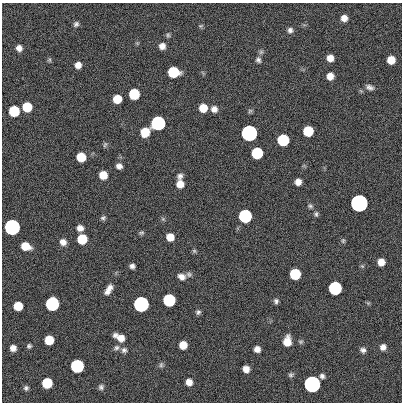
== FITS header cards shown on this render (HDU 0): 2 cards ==
NAXIS1  =                  400
NAXIS2  =                  400

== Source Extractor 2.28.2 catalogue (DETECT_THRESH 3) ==
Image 400 x 400 px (HDU 0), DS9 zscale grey, 1 PNG px = 1 image px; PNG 404 x 404 px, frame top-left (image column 1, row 400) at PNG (2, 3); no overlay
Background 0.469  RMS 34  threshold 101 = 3 sigma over >= 5 px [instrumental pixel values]
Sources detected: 89; all 89 listed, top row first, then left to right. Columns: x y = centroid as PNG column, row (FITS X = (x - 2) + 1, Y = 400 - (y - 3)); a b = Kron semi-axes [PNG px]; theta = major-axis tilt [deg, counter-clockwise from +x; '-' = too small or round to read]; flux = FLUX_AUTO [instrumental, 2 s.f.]
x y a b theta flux
344 18 6 6 - 1.5e+04
76 24 7 6 - 5.9e+03
201 26 7 5 20 3.4e+03
290 30 8 7 - 7.9e+03
168 35 7 5 -89 4.0e+03
162 46 7 7 - 1.4e+04
19 48 7 6 - 1.2e+04
261 52 7 6 - 5.0e+03
330 58 6 6 - 1.8e+04
49 60 5 5 - 3.4e+03
258 60 8 7 - 6.7e+03
391 60 7 6 - 3.2e+04
78 65 7 6 - 1.4e+04
173 72 8 7 - 1.2e+05
330 76 6 6 - 1.9e+04
370 87 10 6 -23 8.3e+03
134 94 7 7 - 1.2e+05
117 99 7 6 - 4.7e+04
27 107 7 7 - 7.2e+04
203 108 7 7 - 3.7e+04
214 109 8 7 - 1.4e+04
14 111 7 7 - 1.2e+05
250 111 7 5 45 3.9e+03
158 123 7 7 - 1.0e+06
308 131 7 7 - 9.1e+04
145 132 8 7 - 5.1e+04
249 133 7 7 - 3.5e+06
283 140 7 7 - 2.1e+05
105 145 8 5 63 4.2e+03
257 153 7 7 - 1.9e+05
81 157 7 7 - 5.7e+04
119 166 7 7 - 1.0e+04
103 175 7 7 - 3.5e+04
180 176 7 7 - 8.6e+03
298 182 6 6 - 1.5e+04
180 184 8 7 - 2.4e+04
359 203 7 7 - 1.1e+07
310 206 8 5 -19 4.8e+03
316 214 7 5 90 4.8e+03
245 216 7 7 - 5.4e+05
103 218 7 6 - 4.9e+03
163 219 7 4 -45 3.4e+03
12 227 7 7 - 2.9e+06
80 228 7 6 - 1.3e+04
141 233 7 5 22 4.3e+03
170 237 7 7 - 2.8e+04
82 239 7 7 - 7.7e+04
343 241 7 5 89 4.0e+03
63 242 8 7 - 1.3e+04
25 246 8 6 -19 3.6e+04
194 251 6 5 - 3.7e+03
381 262 7 6 - 2.1e+04
132 266 5 5 - 7.5e+03
362 266 6 4 -43 3.1e+03
189 274 9 7 -16 6.3e+03
295 274 7 7 - 1.4e+05
181 277 10 8 -26 1.3e+04
335 288 7 7 - 5.7e+05
108 290 13 6 58 1.7e+04
169 300 7 7 - 3.1e+05
276 301 7 5 85 6.0e+03
368 303 5 5 - 2.9e+03
52 304 8 7 - 6.1e+05
141 304 7 7 - 2.1e+06
18 306 7 7 - 4.9e+04
198 312 6 6 - 5.4e+03
115 335 7 5 48 7.0e+03
121 338 8 8 - 1.9e+04
49 340 7 7 - 4.8e+04
287 341 9 7 82 3.4e+04
301 342 6 6 - 4.0e+03
183 345 7 7 - 2.9e+04
29 346 6 5 - 4.4e+03
383 347 7 7 - 1.2e+04
13 348 6 6 - 1.3e+04
116 348 8 7 - 6.8e+03
257 349 6 6 - 1.3e+04
124 350 8 7 - 7.2e+03
363 350 7 7 - 7.8e+03
161 365 8 5 75 4.6e+03
77 366 7 7 - 5.2e+05
246 369 6 6 - 1.6e+04
291 375 7 6 - 5.1e+03
322 376 6 5 - 6.7e+03
189 382 6 6 - 1.5e+04
47 383 7 7 - 1.0e+05
312 384 7 7 - 5.5e+06
101 387 7 7 - 5.9e+03
26 388 6 5 - 5.5e+03